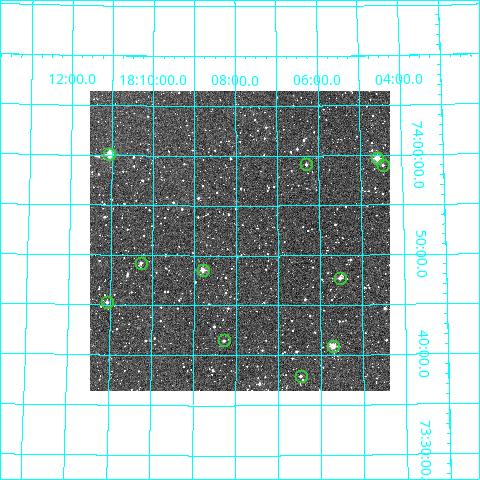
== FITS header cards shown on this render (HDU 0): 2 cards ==
NAXIS1  =                  300
NAXIS2  =                  300

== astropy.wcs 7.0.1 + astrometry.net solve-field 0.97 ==
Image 300 x 300 px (HDU 0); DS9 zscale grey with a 90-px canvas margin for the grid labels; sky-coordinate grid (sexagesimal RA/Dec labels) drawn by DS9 from the SOLVED WCS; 11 Tycho-2 reference stars matched to detected sources circled (green)
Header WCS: RA---TAN/DEC--TAN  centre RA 18:07:54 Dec +73:52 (271.98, +73.86 deg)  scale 6 arcsec/px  FOV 30.0' x 30.0'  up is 0 deg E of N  parity normal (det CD < 0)
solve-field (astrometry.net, Tycho-2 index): VERIFIED the header's WCS against the Tycho-2 star catalogue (verified at 2 index scales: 6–11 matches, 0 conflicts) and refined it, rather than solving blind
Solved WCS: RA---TAN-SIP/DEC--TAN-SIP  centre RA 18:07:55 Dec +73:52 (271.98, +73.86 deg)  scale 5.99 arcsec/px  FOV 29.9' x 30.0'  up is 0 deg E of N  parity normal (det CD < 0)
The solver's refit moves the header's centre by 2.2 arcsec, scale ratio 0.9983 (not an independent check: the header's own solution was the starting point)
Tycho-2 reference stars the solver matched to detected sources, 11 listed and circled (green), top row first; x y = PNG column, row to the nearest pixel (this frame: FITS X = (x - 90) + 1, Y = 300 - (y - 91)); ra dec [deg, ICRS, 3 dp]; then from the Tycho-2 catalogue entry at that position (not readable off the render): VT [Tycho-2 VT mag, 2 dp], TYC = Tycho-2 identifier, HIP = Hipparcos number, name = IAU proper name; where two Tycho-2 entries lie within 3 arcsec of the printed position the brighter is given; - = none
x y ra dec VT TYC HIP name
109 154 272.765 +74.002 9.33 4441-895-1 - -
377 158 271.147 +73.995 9.64 4441-850-1 - -
306 164 271.576 +73.985 11.61 4441-805-1 - -
383 165 271.113 +73.983 11.71 4441-792-1 - -
141 263 272.569 +73.820 11.22 4441-840-1 - -
203 270 272.198 +73.809 10.78 4441-743-1 - -
340 278 271.380 +73.795 10.79 4441-904-1 - -
107 302 272.768 +73.754 11.82 4441-887-1 - -
224 340 272.072 +73.692 12.13 4441-817-1 - -
333 346 271.426 +73.682 9.66 4441-1293-1 - -
301 376 271.617 +73.632 11.75 4441-1249-1 - -